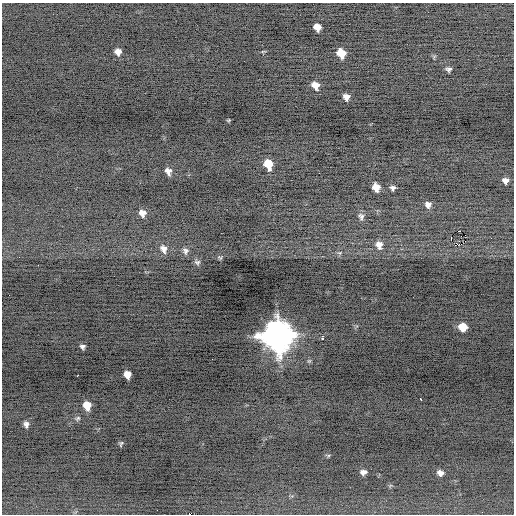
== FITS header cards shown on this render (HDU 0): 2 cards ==
NAXIS1  =                  512 / Axis length
NAXIS2  =                  512 / Axis length

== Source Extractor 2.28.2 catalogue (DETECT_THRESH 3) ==
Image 512 x 512 px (HDU 0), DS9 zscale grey, 1 PNG px = 1 image px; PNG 516 x 516 px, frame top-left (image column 1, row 512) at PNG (2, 3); no overlay
Background -0.263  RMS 0.7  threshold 2.11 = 3 sigma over >= 5 px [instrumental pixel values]
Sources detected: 43; all 43 listed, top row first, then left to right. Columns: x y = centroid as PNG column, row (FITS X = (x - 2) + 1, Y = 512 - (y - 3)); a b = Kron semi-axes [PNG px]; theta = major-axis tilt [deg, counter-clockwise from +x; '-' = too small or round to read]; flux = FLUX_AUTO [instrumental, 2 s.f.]
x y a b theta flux
317 27 7 6 - 400
263 51 7 3 13 48
118 52 6 6 - 280
341 53 8 6 -62 990
449 69 6 6 - 120
315 85 8 7 - 450
346 97 6 6 - 290
229 120 4 3 - 51
269 164 8 7 - 910
268 170 3 2 - 120
168 171 8 6 -62 250
505 180 6 5 - 220
376 187 7 6 - 560
393 188 5 5 - 140
428 205 8 7 - 240
142 213 8 7 - 270
361 217 10 7 -84 170
458 231 3 2 - 700
465 235 2 2 - 920
451 238 3 2 - 530
379 245 11 8 -81 340
457 245 7 4 17 79
163 249 12 9 -68 310
185 251 9 8 - 180
339 253 6 5 - 82
220 257 7 5 -32 68
197 262 8 7 - 130
38 265 2 2 - 28
463 327 7 6 - 780
277 335 12 11 - 84000
322 338 3 3 - 1000
82 347 5 5 - 120
309 361 6 5 - 69
78 375 3 2 - 260
127 375 7 6 - 460
420 399 3 3 - 190
87 405 8 6 -76 640
78 418 8 6 32 110
26 424 7 6 - 190
121 444 7 5 69 82
363 472 6 5 - 180
440 473 7 6 - 210
190 514 3 2 - 1300
At the frame edge (FLAGS 8, measured only in part): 1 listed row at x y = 190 514